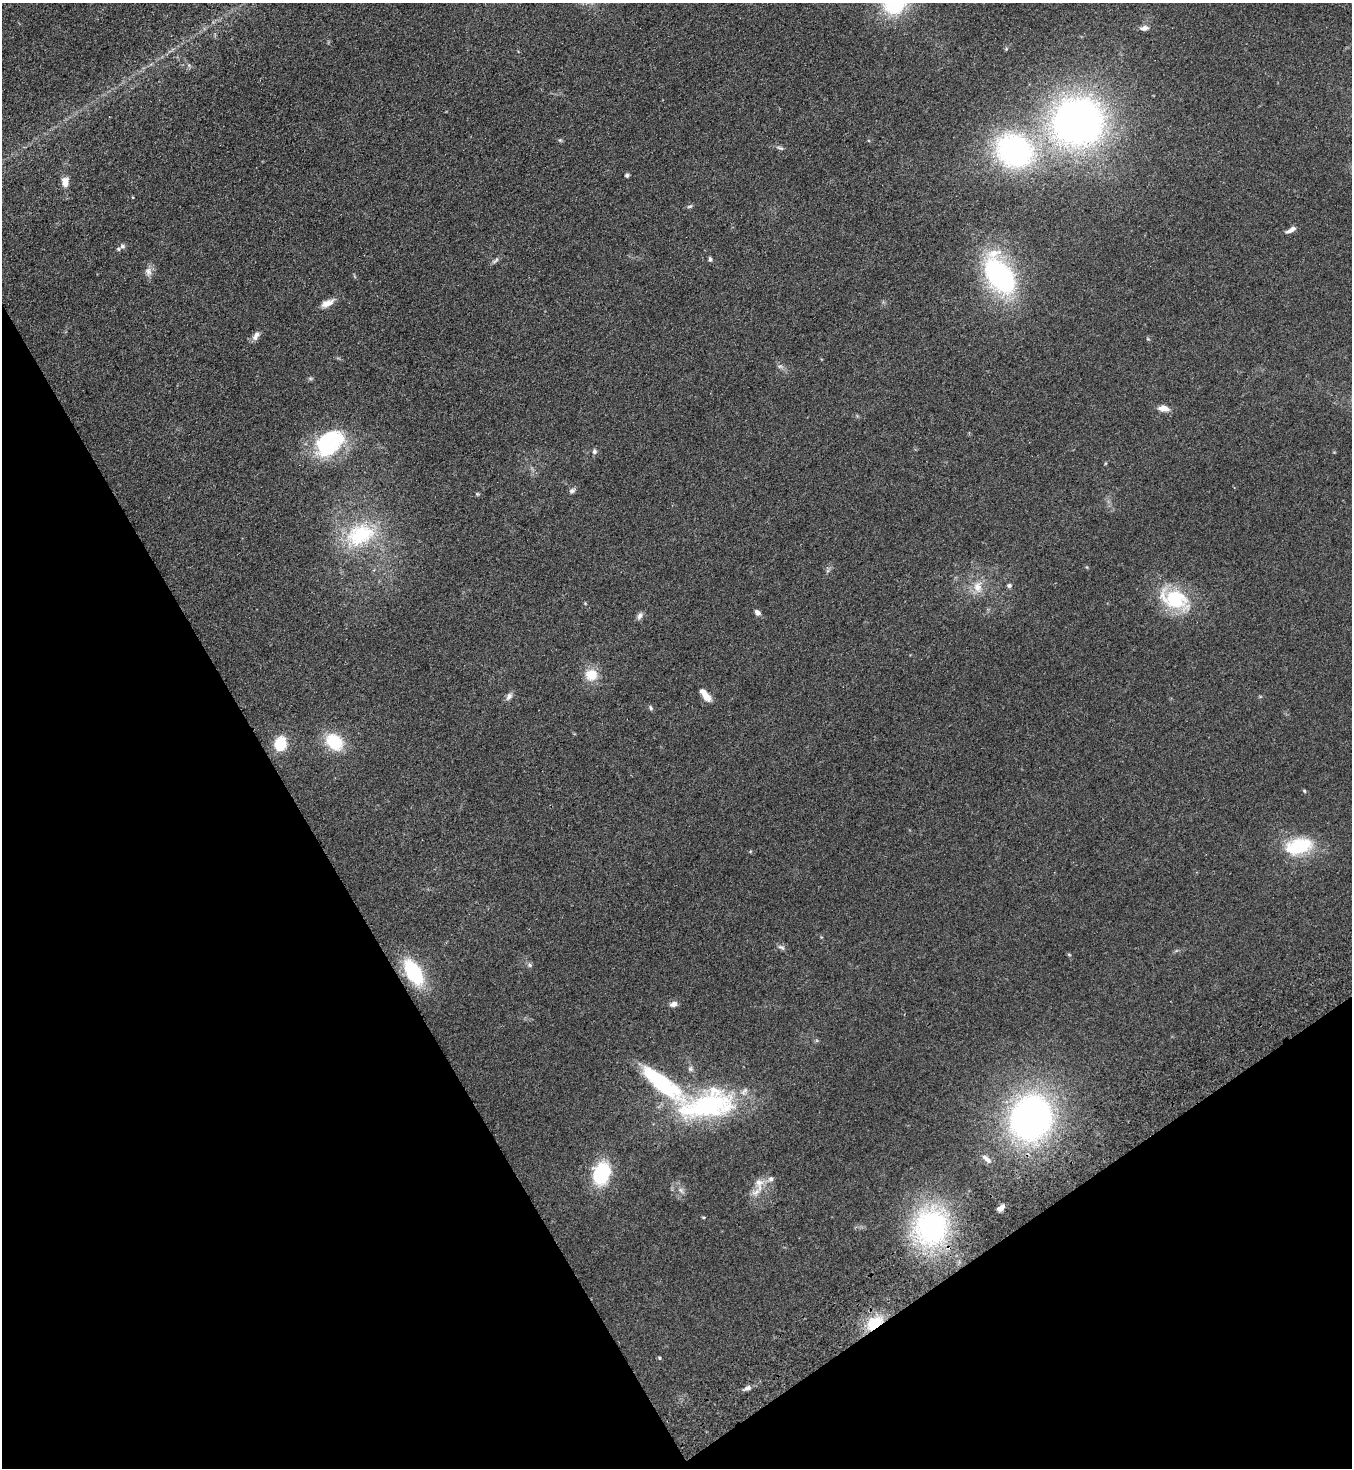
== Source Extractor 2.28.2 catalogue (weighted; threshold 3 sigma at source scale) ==
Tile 14 of 4 x 4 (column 2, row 4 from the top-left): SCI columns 1682-3031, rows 51-1516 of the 5925 x 5963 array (HDU 1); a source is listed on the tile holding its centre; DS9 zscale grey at full resolution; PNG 1354 x 1470 px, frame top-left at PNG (2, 3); no overlay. Shown black and unused: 28% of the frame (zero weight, under 2 of 3 exposures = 3% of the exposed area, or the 3 px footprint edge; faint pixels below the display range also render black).
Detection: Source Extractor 2.28.2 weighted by HDU 2 'WHT'; one run over the whole footprint, this tile lists its part. Background 0.091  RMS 0.009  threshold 0.0403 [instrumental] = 3 sigma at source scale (4.5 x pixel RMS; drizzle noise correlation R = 1.50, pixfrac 1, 0.05/0.05 arcsec/px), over >= 5 px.
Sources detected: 56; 1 too faint to see at this stretch — not listed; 2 inside a brighter listed object's ellipse — not listed separately; the other 53 listed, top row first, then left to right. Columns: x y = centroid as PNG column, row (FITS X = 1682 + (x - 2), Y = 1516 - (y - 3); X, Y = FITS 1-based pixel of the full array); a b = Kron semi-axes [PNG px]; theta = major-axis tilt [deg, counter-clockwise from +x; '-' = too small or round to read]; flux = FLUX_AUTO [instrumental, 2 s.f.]
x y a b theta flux
1144 28 10 6 5 4.1
1078 122 38 36 15 470
780 148 11 4 -18 2.1
1014 151 33 27 -30 170
627 175 5 4 - 1.7
65 182 11 7 -87 8.1
690 206 7 4 29 1.4
1291 230 12 5 29 4.3
122 246 8 7 - 2.7
710 259 7 4 -75 1.6
495 261 12 4 36 2.2
148 272 13 9 -84 5.1
1000 276 38 22 -53 150
327 303 18 8 25 7.1
256 335 13 7 62 4.3
1163 408 13 8 -7 6.6
329 443 35 24 48 83
594 452 6 6 - 2.2
572 491 9 6 23 2.2
477 494 5 5 - 1
360 535 45 31 22 68
1009 585 7 6 - 1.7
977 587 17 12 -78 11
1175 599 40 23 -23 53
757 612 8 6 -40 3.1
640 616 10 6 63 3.3
591 675 17 16 - 15
705 695 16 6 -51 10
509 696 12 6 53 3.4
651 708 7 4 -52 1.6
334 742 20 15 -42 34
280 744 14 11 78 25
1304 791 5 4 - 1
1299 846 32 17 14 47
781 947 11 5 -30 2.4
1069 954 6 3 -20 0.88
529 965 7 5 -23 1.8
414 972 26 13 -58 62
674 1004 9 6 14 4.2
690 1069 7 6 - 2.1
662 1083 63 18 -38 84
708 1105 71 32 12 140
1031 1118 43 37 70 310
987 1159 15 6 -43 4.5
601 1173 20 14 71 61
771 1179 8 7 - 3
759 1184 20 11 -84 9.8
1000 1208 8 5 37 4.7
704 1217 5 4 - 0.95
932 1227 31 26 -82 190
874 1323 21 12 34 28
659 1358 5 4 - 1
748 1388 9 6 21 3
Overlapping masked pixels (flux is a lower limit): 1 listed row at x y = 874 1323